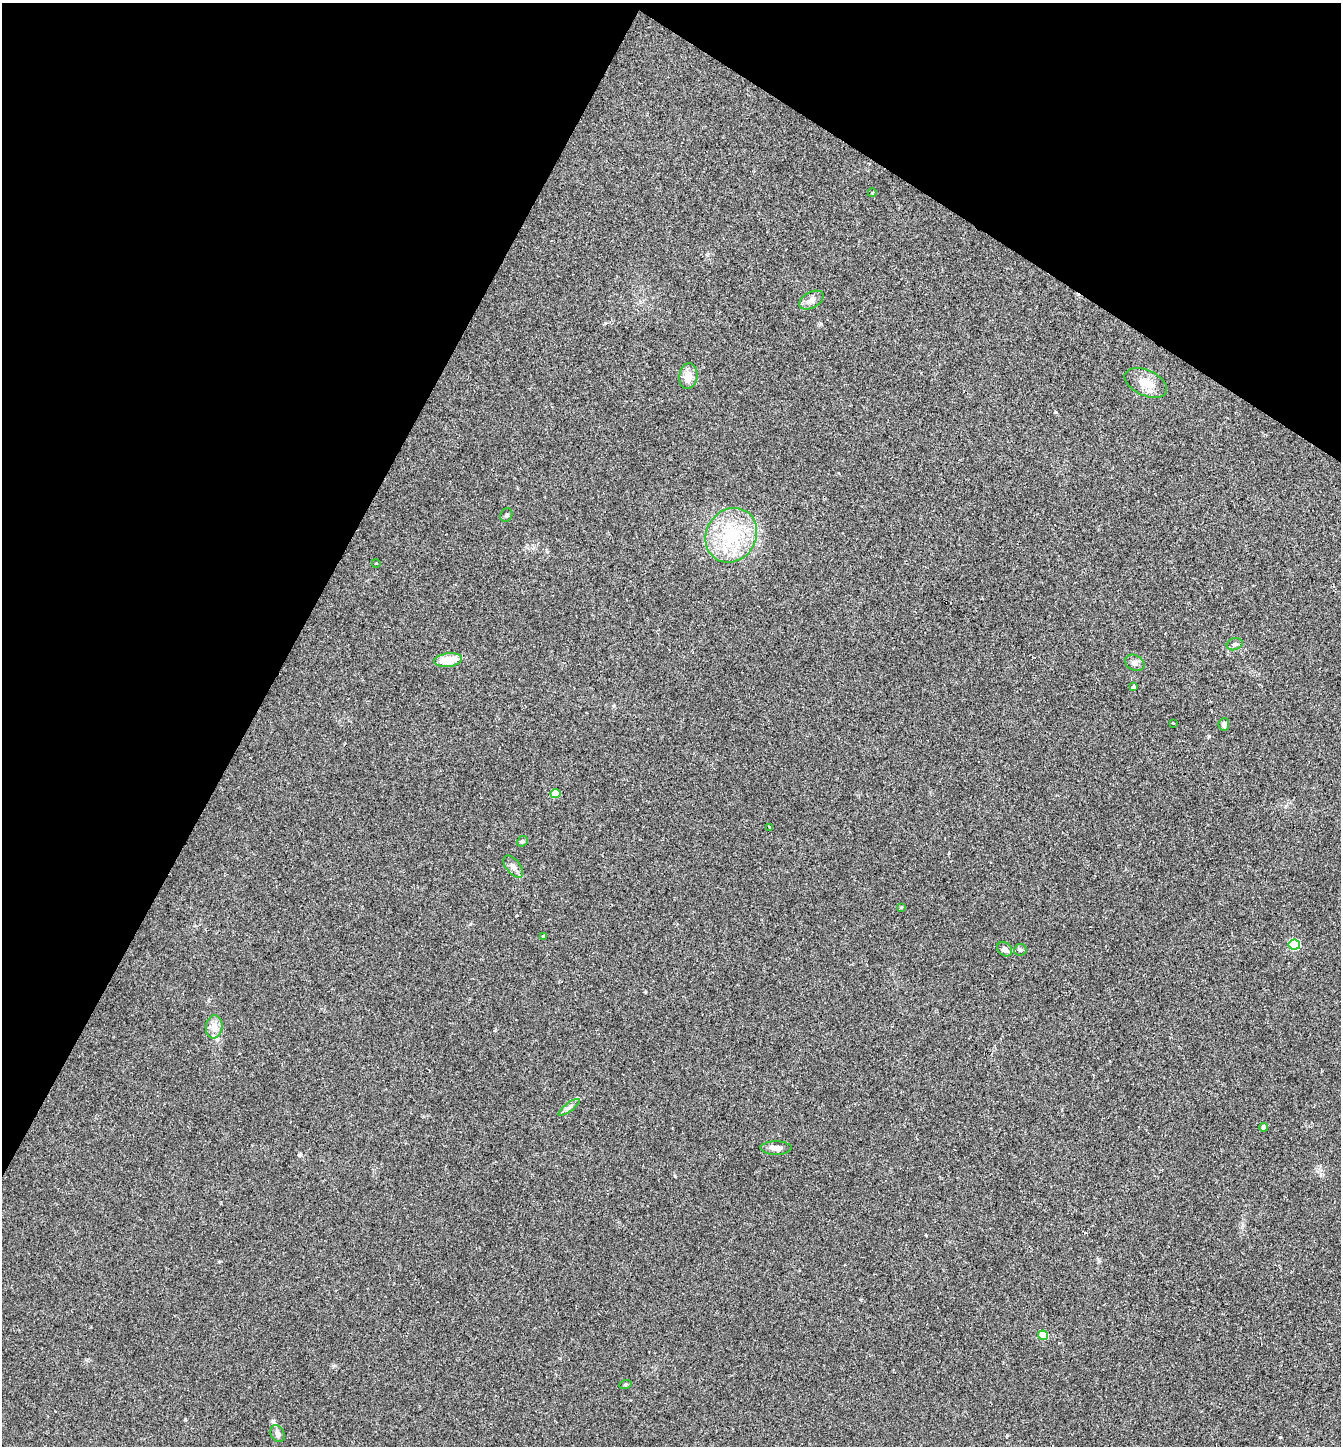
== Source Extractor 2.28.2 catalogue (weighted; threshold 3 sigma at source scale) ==
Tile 2 of 4 x 4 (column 2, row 1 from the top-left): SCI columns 1487-2825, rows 4336-5779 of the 5788 x 5779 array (HDU 1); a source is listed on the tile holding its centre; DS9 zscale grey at full resolution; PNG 1343 x 1448 px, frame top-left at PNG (2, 3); each listed source drawn as its Kron ellipse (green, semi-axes under 4 px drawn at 4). Shown black and unused: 28% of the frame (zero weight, under 2 of 3 exposures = <1% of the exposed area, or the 3 px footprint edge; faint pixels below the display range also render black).
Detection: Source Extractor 2.28.2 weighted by HDU 2 'WHT'; one run over the whole footprint, this tile lists its part. Background 0.057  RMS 0.0088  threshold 0.0396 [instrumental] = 3 sigma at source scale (4.5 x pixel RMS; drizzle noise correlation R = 1.50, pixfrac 1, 0.05/0.05 arcsec/px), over >= 5 px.
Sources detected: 29; all 29 listed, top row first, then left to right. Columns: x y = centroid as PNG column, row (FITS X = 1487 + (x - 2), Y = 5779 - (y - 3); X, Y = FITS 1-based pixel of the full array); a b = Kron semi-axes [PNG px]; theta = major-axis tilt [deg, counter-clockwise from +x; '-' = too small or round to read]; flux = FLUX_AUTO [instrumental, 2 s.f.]
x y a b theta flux
872 193 4 3 - 0.69
811 300 13 8 29 5.2
688 376 13 9 82 9.1
1146 383 22 12 -25 15
506 515 7 5 61 1.8
731 535 28 25 58 51
376 563 4 3 - 0.51
1235 644 8 6 18 2.4
448 660 14 7 7 18
1135 663 10 7 -26 3.6
1133 687 3 3 - 2
1173 723 3 2 - 0.71
1224 724 6 5 - 2.8
555 793 5 4 - 16
769 828 3 3 - 1.6
522 841 6 4 39 1.5
513 866 13 7 -52 4.2
901 907 3 3 - 0.77
543 936 4 3 - 1.6
1294 945 5 5 - 45
1005 949 8 6 -46 4.1
1020 950 6 5 - 1.8
214 1027 11 8 83 6
569 1107 13 4 37 2.5
1264 1127 4 4 - 5.1
776 1148 15 7 0 6.1
1043 1335 5 4 - 25
625 1385 6 4 19 0.99
278 1434 9 6 -64 3.9
Unlisted compact peaks at least as high as the median listed source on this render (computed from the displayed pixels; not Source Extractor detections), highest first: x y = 1280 1437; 1209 736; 299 1155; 605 323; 1055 412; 1099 1261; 185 1419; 675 1176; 645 992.